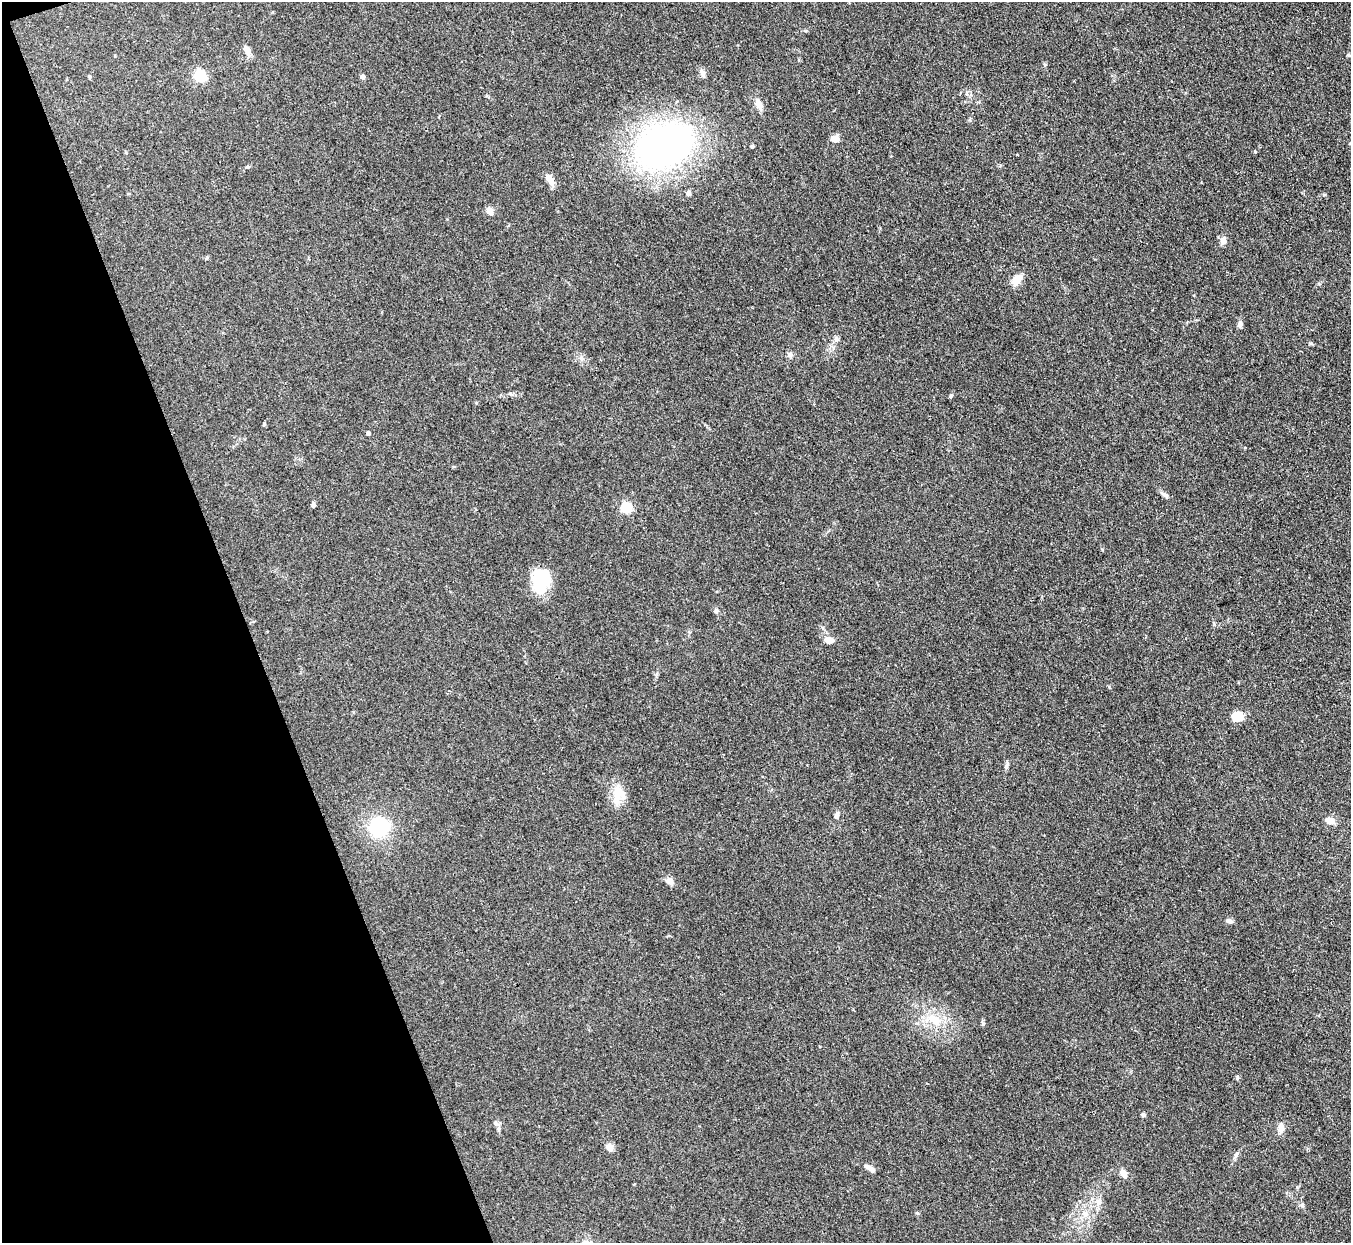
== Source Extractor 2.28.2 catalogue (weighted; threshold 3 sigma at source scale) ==
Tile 5 of 4 x 4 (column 1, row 2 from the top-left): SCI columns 3-1351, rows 2757-3997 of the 5401 x 5387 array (HDU 1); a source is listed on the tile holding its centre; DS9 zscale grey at full resolution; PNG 1353 x 1245 px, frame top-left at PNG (2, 2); no overlay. Shown black and unused: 18% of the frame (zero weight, under 3 of 4 exposures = <1% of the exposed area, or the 3 px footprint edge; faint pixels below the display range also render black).
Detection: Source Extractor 2.28.2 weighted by HDU 2 'WHT'; one run over the whole footprint, this tile lists its part. Background 0.111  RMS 0.0067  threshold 0.0301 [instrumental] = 3 sigma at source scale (4.5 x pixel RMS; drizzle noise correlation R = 1.50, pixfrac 1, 0.05/0.05 arcsec/px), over >= 5 px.
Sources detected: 51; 1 inside a brighter listed object's ellipse — not listed separately; the other 50 listed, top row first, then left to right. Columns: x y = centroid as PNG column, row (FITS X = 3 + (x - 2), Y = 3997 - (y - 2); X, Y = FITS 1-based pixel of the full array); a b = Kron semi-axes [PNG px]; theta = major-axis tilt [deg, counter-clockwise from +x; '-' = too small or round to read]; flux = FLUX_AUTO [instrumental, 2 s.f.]
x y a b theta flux
247 50 12 7 -63 4.3
1348 55 5 4 - 0.86
703 73 11 6 -64 2.3
200 76 6 5 - 81
89 77 5 4 - 0.88
363 77 5 4 - 2.8
759 104 14 8 -69 4.8
835 139 11 8 5 3.7
664 145 54 36 23 290
752 146 5 5 - 0.95
248 167 6 3 -17 0.7
549 179 12 7 -56 5.9
688 193 6 5 - 1.9
490 211 11 8 -50 3
1223 240 9 6 73 3.6
1017 280 12 7 48 9.8
1240 325 6 5 - 2.9
837 339 7 4 90 1.4
1311 343 6 4 -1 0.83
790 355 8 6 -73 2
951 396 5 4 - 1
264 424 6 3 74 0.69
368 433 4 4 - 1.4
1165 495 12 5 -36 2.1
313 505 6 5 - 1.5
626 507 5 5 - 51
541 581 27 19 87 25
716 611 7 6 - 1.4
829 640 8 6 -8 6.3
1238 716 10 8 -21 14
1006 766 12 4 71 1.7
618 794 24 17 84 12
837 815 9 5 77 2.2
1330 820 9 7 -14 5.3
379 827 17 16 - 50
670 881 9 7 -33 3.9
1229 921 8 6 -20 2.2
934 1020 21 12 -33 14
983 1024 6 5 - 1.1
1237 1078 7 3 90 0.83
1143 1115 5 5 - 1.2
495 1123 6 5 - 1.3
1281 1127 14 7 86 4.2
609 1147 9 8 - 4
1236 1155 10 4 58 1.7
872 1170 10 6 -36 2.6
1124 1173 10 7 -54 4.5
1099 1201 7 4 72 1.7
1302 1205 6 6 - 1.2
1085 1213 8 6 44 2.6
Unlisted compact peaks at least as high as the median listed source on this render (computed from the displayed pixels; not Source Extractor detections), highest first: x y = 1324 195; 1214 624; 1109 687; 806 31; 1319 284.